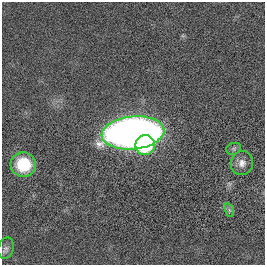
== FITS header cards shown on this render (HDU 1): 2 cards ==
NAXIS1  =                  263
NAXIS2  =                  263

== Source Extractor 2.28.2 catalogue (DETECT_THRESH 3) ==
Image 263 x 263 px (HDU 1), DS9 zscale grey, 1 PNG px = 1 image px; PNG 267 x 267 px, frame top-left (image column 1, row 263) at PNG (2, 2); each listed source drawn as its Kron ellipse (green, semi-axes under 4 px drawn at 4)
Background 0.00386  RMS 0.04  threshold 0.12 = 3 sigma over >= 5 px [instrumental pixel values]
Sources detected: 7; all 7 listed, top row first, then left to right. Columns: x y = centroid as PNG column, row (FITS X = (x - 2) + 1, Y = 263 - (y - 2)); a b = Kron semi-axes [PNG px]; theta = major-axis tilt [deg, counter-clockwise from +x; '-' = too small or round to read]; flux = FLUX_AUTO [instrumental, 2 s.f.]
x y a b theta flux
133 133 31 16 6 2400
145 145 10 9 - 170
234 149 7 5 19 5.5
242 163 12 11 - 19
23 165 13 12 - 110
229 210 7 4 -71 5.5
6 248 11 7 76 9